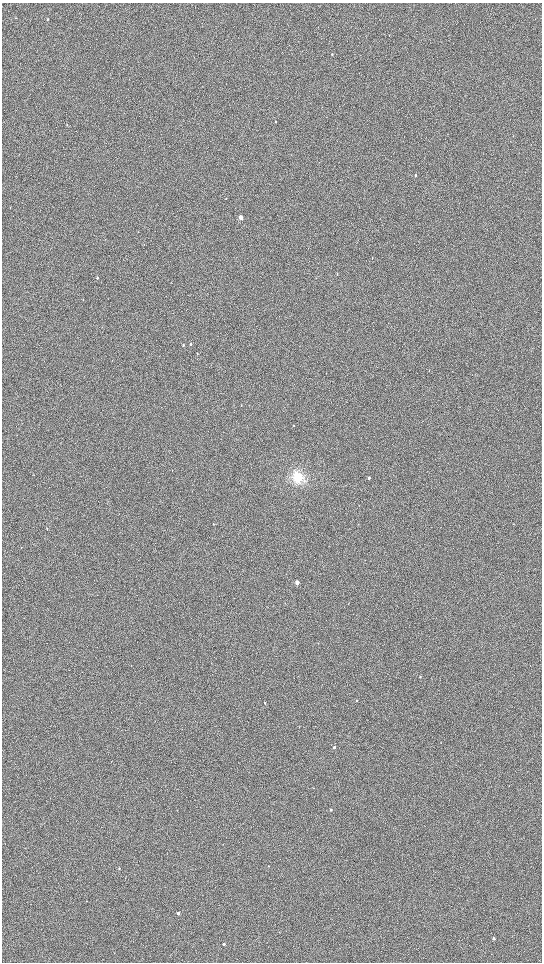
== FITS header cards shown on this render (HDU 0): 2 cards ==
NAXIS1  =                 1080 / length of data axis 1
NAXIS2  =                 1920 / length of data axis 2

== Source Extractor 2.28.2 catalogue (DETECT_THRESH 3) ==
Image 1080 x 1920 px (HDU 0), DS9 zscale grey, zoomed out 1/2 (1 PNG px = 2 x 2 image px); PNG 544 x 964 px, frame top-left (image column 1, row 1919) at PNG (2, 3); no overlay
Background 909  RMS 120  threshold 370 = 3 sigma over >= 5 px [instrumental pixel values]
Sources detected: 30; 1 cannot appear on this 1/2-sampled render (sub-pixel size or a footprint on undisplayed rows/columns) and is not listed; the other 29 listed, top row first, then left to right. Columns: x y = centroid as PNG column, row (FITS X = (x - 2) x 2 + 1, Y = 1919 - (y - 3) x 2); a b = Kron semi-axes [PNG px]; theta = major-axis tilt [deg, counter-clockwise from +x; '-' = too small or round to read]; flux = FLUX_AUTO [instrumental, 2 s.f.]
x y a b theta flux
15 18 2 2 - 9600
47 19 3 2 - 17000
332 55 3 2 - 15000
275 122 3 2 - 13000
67 125 3 2 - 12000
416 175 3 2 - 27000
10 208 3 1 - 8100
241 217 3 2 - 190000
337 274 3 2 - 9200
97 278 3 2 - 30000
83 299 2 2 - 10000
191 344 3 2 - 28000
183 345 3 2 - 17000
197 353 3 2 - 8700
241 405 3 2 - 8200
293 425 3 2 - 8400
298 477 11 11 - 420000
369 478 3 2 - 42000
47 528 3 2 - 8700
297 582 3 2 - 170000
420 677 3 2 - 22000
265 703 3 2 - 22000
334 747 2 2 - 49000
331 810 2 2 - 40000
269 866 2 2 - 7100
119 868 2 2 - 19000
178 913 2 2 - 100000
494 938 2 2 - 42000
224 944 2 2 - 63000
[1 sub-pixel or undisplayed-footprint detection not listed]